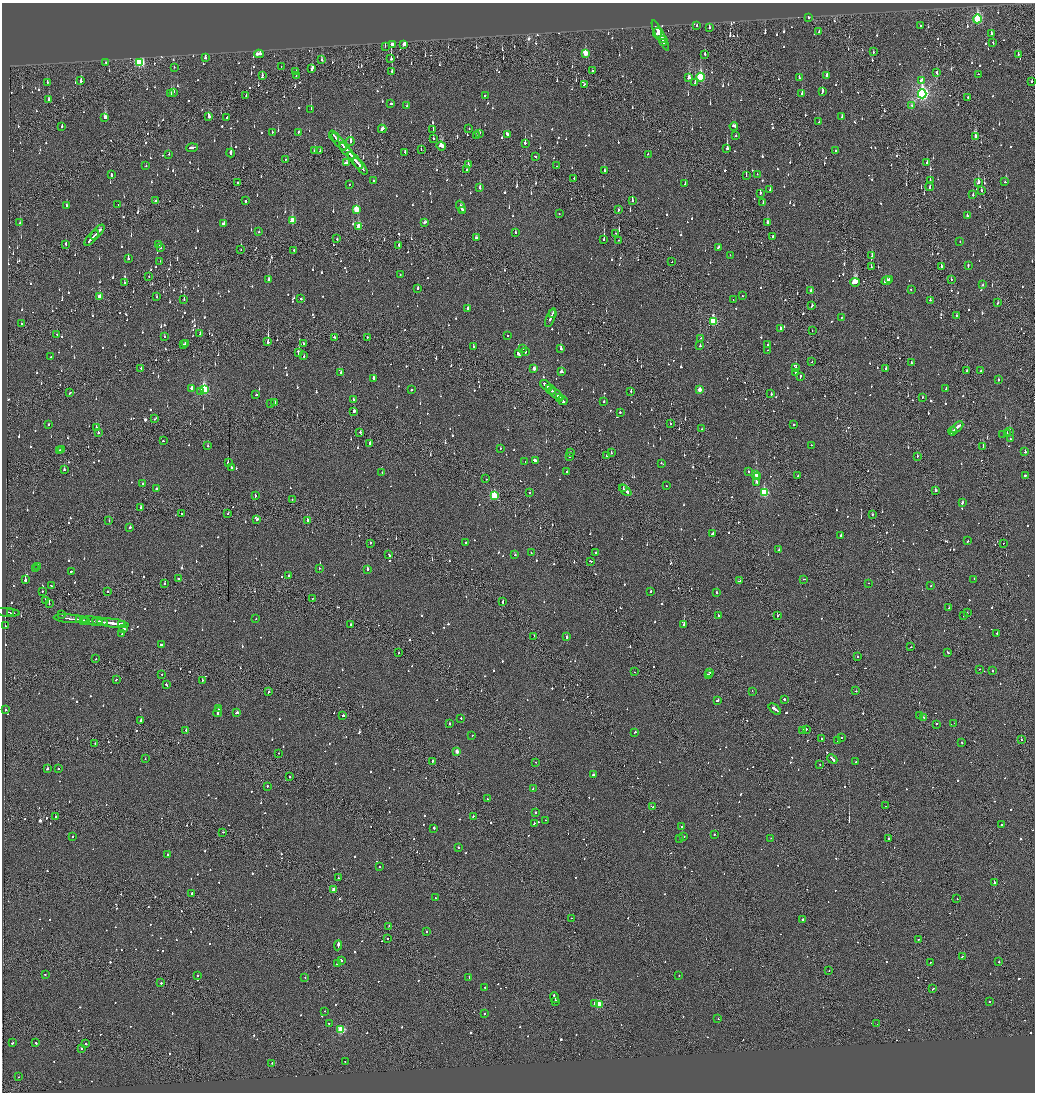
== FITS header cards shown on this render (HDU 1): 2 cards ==
NAXIS1  =                 2065
NAXIS2  =                 2180

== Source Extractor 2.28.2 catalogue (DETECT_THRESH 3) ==
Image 2065 x 2180 px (HDU 1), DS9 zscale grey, zoomed out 1/2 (1 PNG px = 2 x 2 image px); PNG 1037 x 1094 px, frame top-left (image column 1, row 2179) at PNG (2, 3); each listed source drawn as its Kron ellipse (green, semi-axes under 4 px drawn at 4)
Background -0.105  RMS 0.066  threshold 0.197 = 3 sigma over >= 5 px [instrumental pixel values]
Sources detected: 1606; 68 cannot appear on this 1/2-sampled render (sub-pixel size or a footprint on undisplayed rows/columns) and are neither listed nor drawn; of the other 1538, the 500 brightest by FLUX_AUTO listed and drawn (1038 fainter detections omitted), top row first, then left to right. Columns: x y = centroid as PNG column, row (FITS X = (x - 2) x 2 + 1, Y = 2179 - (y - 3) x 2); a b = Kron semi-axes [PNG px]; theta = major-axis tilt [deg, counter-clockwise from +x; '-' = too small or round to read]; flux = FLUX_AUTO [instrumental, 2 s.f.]
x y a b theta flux
809 17 2 2 - 80
977 19 4 3 - 1300
697 25 2 2 - 110
920 26 2 2 - 77
709 28 2 2 - 81
819 32 2 2 - 130
657 33 5 3 - 490
991 33 2 2 - 120
660 36 17 2 -63 480
662 39 2 2 - 130
663 43 4 2 - 170
993 43 2 2 - 78
404 44 3 2 - 140
392 45 3 2 - 640
385 46 2 1 - 110
873 52 2 2 - 66
585 53 3 3 - 350
259 54 5 2 - 500
705 54 2 2 - 140
1018 54 2 2 - 88
205 58 3 2 - 180
391 59 2 1 - 740
322 60 3 2 - 65
105 62 2 2 - 60
139 62 3 3 - 1700
174 67 2 2 - 64
281 67 2 1 - 130
312 68 4 2 - 640
296 71 3 2 - 77
392 71 2 2 - 170
592 71 2 2 - 370
937 73 3 2 - 170
978 74 2 2 - 64
826 75 3 2 - 200
262 76 3 2 - 550
296 76 2 1 - 85
700 77 4 3 - 1100
799 77 3 2 - 100
689 78 3 2 - 240
921 80 3 2 - 320
81 81 3 2 - 210
47 82 2 2 - 270
1032 82 2 2 - 310
695 83 4 2 - 140
584 85 2 2 - 100
173 92 4 3 - 130
822 92 4 2 - 290
171 93 2 2 - 92
802 94 3 2 - 170
922 94 4 4 - 3800
246 95 2 1 - 63
485 95 2 2 - 60
968 97 2 1 - 960
49 100 2 2 - 190
390 104 2 2 - 540
407 106 2 2 - 120
912 106 3 2 - 92
311 109 2 2 - 200
209 116 2 2 - 1300
842 116 4 2 - 180
105 117 4 2 - 570
227 117 2 2 - 110
819 122 2 2 - 110
62 126 3 2 - 58
734 126 4 2 - 230
382 129 4 2 - 130
469 129 2 2 - 69
433 130 3 2 - 100
272 132 2 2 - 350
298 132 2 2 - 68
479 134 2 2 - 60
507 134 4 2 - 140
476 135 3 2 - 77
334 136 6 1 -49 270
736 136 2 2 - 390
975 137 4 2 - 390
433 138 2 2 - 83
339 142 11 2 -51 600
350 142 4 2 - 240
525 143 2 2 - 610
441 146 5 3 - 820
343 147 3 2 - 160
192 148 6 2 4 230
727 148 3 2 - 970
421 149 2 1 - 74
315 150 3 3 - 180
320 150 3 1 - 72
347 151 11 2 -49 840
836 151 2 2 - 120
405 152 2 2 - 70
231 153 4 2 - 440
169 154 2 2 - 84
648 154 2 2 - 71
535 156 3 2 - 150
285 159 2 1 - 81
355 161 10 1 -50 530
346 163 3 2 - 130
927 163 2 2 - 400
469 165 4 2 - 110
146 166 2 2 - 62
360 166 10 2 -51 480
557 166 2 1 - 210
467 170 2 2 - 77
604 171 2 2 - 91
757 174 2 2 - 72
111 175 3 2 - 160
746 176 3 2 - 160
574 178 2 2 - 60
374 181 2 2 - 69
930 181 2 2 - 230
1005 182 2 2 - 75
238 183 3 1 - 120
978 183 3 2 - 420
349 184 2 2 - 390
685 184 3 2 - 79
930 187 4 2 - 140
480 188 2 2 - 450
770 190 2 2 - 98
981 190 2 1 - 200
760 193 3 2 - 72
973 195 2 2 - 150
632 200 2 2 - 250
155 201 2 2 - 140
245 201 2 2 - 320
763 203 2 2 - 63
118 205 3 2 - 100
67 206 2 2 - 94
461 207 6 2 -65 200
356 209 3 3 - 380
462 210 3 1 - 120
618 210 2 1 - 96
559 214 2 2 - 59
967 216 2 2 - 83
292 220 4 3 - 350
425 222 3 2 - 83
767 222 2 2 - 260
20 223 2 2 - 58
223 224 3 2 - 330
359 226 3 3 - 300
97 232 9 2 48 320
259 232 2 2 - 91
515 232 2 2 - 71
615 233 2 1 - 92
772 236 2 2 - 64
92 238 9 2 48 330
476 238 3 2 - 66
337 239 2 2 - 120
604 239 3 2 - 250
618 240 2 1 - 58
960 242 2 2 - 60
66 244 2 2 - 100
159 244 2 2 - 430
399 245 2 2 - 230
160 247 3 2 - 85
718 247 3 2 - 100
241 250 2 1 - 71
294 250 2 1 - 390
730 255 2 2 - 74
872 256 2 2 - 120
128 259 3 2 - 170
160 261 2 1 - 58
672 261 2 1 - 220
941 266 2 2 - 130
968 266 3 2 - 61
871 267 2 1 - 81
400 275 2 2 - 69
149 277 2 2 - 78
951 279 2 2 - 76
269 280 2 2 - 210
889 280 3 2 - 150
887 281 5 2 - 240
855 282 5 3 - 2000
124 283 2 2 - 160
983 284 2 2 - 79
418 288 2 2 - 220
911 290 2 2 - 61
811 291 3 2 - 72
742 296 2 2 - 61
100 297 3 2 - 190
157 297 2 2 - 58
184 299 2 2 - 120
301 299 2 2 - 270
733 300 2 2 - 87
930 300 2 2 - 86
998 303 3 2 - 74
812 306 3 2 - 79
468 309 2 2 - 160
553 313 3 1 - 70
956 315 2 2 - 110
551 318 10 2 66 280
841 318 2 2 - 60
713 321 3 3 - 770
21 324 2 2 - 84
780 328 2 2 - 450
812 330 2 1 - 160
57 334 2 2 - 74
200 334 2 2 - 93
507 336 2 1 - 170
165 337 2 2 - 68
334 337 2 2 - 68
367 337 2 1 - 150
701 338 2 1 - 65
268 342 2 2 - 1100
185 343 2 2 - 77
303 343 2 1 - 69
183 345 3 2 - 79
767 345 2 2 - 75
700 346 2 2 - 100
473 347 2 2 - 110
523 349 2 2 - 68
561 349 2 2 - 380
768 350 2 1 - 72
525 352 2 2 - 170
299 353 3 2 - 330
518 354 4 2 - 650
304 356 2 2 - 94
50 357 2 1 - 160
812 362 2 1 - 59
911 363 2 2 - 68
796 367 2 1 - 960
141 368 2 2 - 73
886 368 3 2 - 61
534 369 3 2 - 90
967 371 2 2 - 140
981 371 2 2 - 75
341 372 2 2 - 78
561 372 3 2 - 190
795 372 2 2 - 110
800 376 3 2 - 100
374 378 3 2 - 280
999 380 2 2 - 60
546 385 7 2 -42 330
191 388 2 2 - 210
204 389 4 3 - 1200
700 389 3 2 - 150
946 389 3 2 - 200
411 390 2 2 - 130
551 390 5 2 - 270
631 391 2 2 - 64
201 392 2 2 - 110
70 393 2 2 - 83
556 394 8 2 -41 460
771 394 2 2 - 91
256 395 2 2 - 60
559 397 3 2 - 240
923 397 2 2 - 61
353 399 2 2 - 89
563 400 5 2 - 360
274 402 3 2 - 190
604 402 2 2 - 82
271 404 2 2 - 260
354 411 2 2 - 800
620 412 2 2 - 80
155 419 3 2 - 67
670 424 2 2 - 61
49 425 2 2 - 240
794 425 2 2 - 550
96 427 2 2 - 99
957 427 7 2 42 630
702 429 2 2 - 74
952 431 4 2 - 370
360 432 2 2 - 160
1010 432 3 2 - 290
98 433 2 2 - 240
1003 434 2 2 - 90
1007 434 2 2 - 160
1010 439 2 2 - 84
163 441 2 2 - 67
370 443 2 2 - 150
811 445 2 2 - 71
208 446 2 2 - 110
983 447 3 1 - 120
500 448 2 2 - 120
62 449 2 2 - 90
59 450 2 2 - 140
571 452 2 2 - 87
1025 452 2 2 - 110
611 453 2 2 - 91
607 455 2 2 - 64
917 456 2 1 - 91
569 457 2 2 - 110
535 460 4 2 - 250
228 462 2 2 - 94
525 462 2 1 - 73
661 463 2 2 - 59
231 467 2 2 - 140
64 470 2 2 - 78
748 471 2 2 - 73
567 472 2 2 - 410
382 473 2 2 - 63
756 474 3 3 - 160
798 475 2 2 - 76
1025 475 2 2 - 150
757 477 2 2 - 220
486 479 2 2 - 82
756 482 3 2 - 130
143 484 2 2 - 59
667 486 2 2 - 73
156 489 2 2 - 210
623 489 3 2 - 110
625 490 7 2 -39 290
935 491 2 2 - 200
764 492 3 3 - 930
530 493 2 2 - 90
255 496 2 2 - 210
494 496 4 3 - 880
292 499 2 1 - 78
962 503 3 2 - 99
141 507 2 2 - 110
228 513 2 2 - 65
181 514 2 1 - 73
872 514 2 2 - 63
257 519 2 2 - 250
307 520 2 1 - 760
109 521 2 1 - 120
130 527 2 2 - 140
712 534 3 2 - 150
841 535 2 2 - 68
968 541 2 2 - 100
370 543 2 2 - 110
466 543 2 2 - 86
1003 543 2 1 - 150
779 550 3 2 - 160
596 552 2 2 - 92
531 553 2 2 - 58
389 555 3 2 - 120
515 555 2 2 - 120
591 561 3 2 - 530
38 566 2 2 - 110
319 568 2 2 - 76
36 569 2 2 - 130
367 569 2 2 - 360
71 571 3 2 - 170
289 575 2 2 - 130
25 579 3 2 - 930
178 579 2 2 - 280
804 579 2 2 - 180
974 579 2 2 - 81
739 581 4 2 - 200
164 583 2 2 - 77
868 583 2 1 - 70
51 586 3 2 - 96
931 586 2 1 - 140
42 591 2 2 - 62
651 591 2 2 - 93
108 592 2 1 - 69
717 593 2 2 - 220
312 598 2 1 - 69
45 600 3 1 - 88
502 602 3 2 - 300
49 604 2 1 - 180
949 608 2 2 - 69
7 612 13 2 -5 310
10 613 3 2 - 130
967 613 2 2 - 86
62 614 2 1 - 320
718 616 2 2 - 69
777 616 2 2 - 160
964 616 2 2 - 59
71 619 17 2 -5 620
256 619 2 2 - 72
80 620 3 2 - 180
83 620 3 1 - 180
86 620 2 2 - 170
92 621 10 2 -7 400
100 622 7 2 -9 400
113 623 16 2 -7 760
122 624 3 2 - 210
350 625 2 2 - 65
684 625 2 2 - 490
5 626 2 2 - 150
124 629 2 2 - 290
997 633 2 2 - 59
122 634 2 2 - 60
534 636 2 1 - 74
567 637 2 2 - 180
162 645 3 1 - 310
911 647 2 2 - 85
947 652 3 2 - 130
399 653 2 2 - 74
857 657 2 2 - 170
96 659 2 2 - 78
979 669 2 2 - 97
992 671 2 2 - 77
634 672 2 2 - 86
710 672 3 2 - 67
162 674 2 2 - 58
708 674 2 2 - 95
116 680 2 2 - 86
202 681 2 2 - 260
166 685 4 2 - 170
752 691 2 1 - 84
856 691 2 2 - 130
268 692 2 1 - 200
784 699 2 2 - 730
718 701 2 2 - 200
219 709 2 1 - 69
775 709 7 2 -39 320
5 710 2 2 - 89
218 712 5 2 - 300
237 713 3 2 - 150
343 715 2 2 - 75
920 715 4 2 - 560
923 717 3 1 - 420
461 718 2 2 - 59
141 720 4 2 - 150
954 723 2 2 - 84
449 724 2 2 - 67
936 724 2 2 - 210
806 729 2 2 - 81
186 730 2 2 - 330
803 730 2 2 - 190
635 732 2 2 - 62
472 735 2 2 - 83
821 738 2 2 - 68
841 738 2 1 - 59
838 740 2 2 - 64
1021 740 2 1 - 110
95 743 2 2 - 63
962 743 2 2 - 110
457 751 3 2 - 120
279 753 2 1 - 73
145 759 2 2 - 66
832 759 5 2 - 230
432 761 2 2 - 120
536 762 2 1 - 64
856 762 2 1 - 92
820 765 2 1 - 76
47 769 2 2 - 110
58 769 2 2 - 69
593 775 2 2 - 250
290 777 2 2 - 100
267 786 2 2 - 100
533 788 2 1 - 110
487 799 2 2 - 70
652 806 2 2 - 58
885 806 2 1 - 62
536 812 2 2 - 160
473 816 2 2 - 120
56 817 2 2 - 280
545 820 2 1 - 75
534 823 2 2 - 110
1001 824 2 2 - 340
682 826 2 2 - 96
434 828 2 2 - 270
222 832 3 2 - 86
714 834 2 2 - 100
73 836 2 2 - 180
684 836 2 2 - 130
680 838 2 2 - 64
771 838 2 1 - 59
888 838 2 2 - 82
458 847 2 2 - 180
168 855 2 2 - 120
379 867 2 2 - 61
338 878 3 2 - 220
994 883 2 2 - 720
334 890 3 2 - 160
192 893 2 2 - 730
435 898 2 2 - 59
957 899 2 2 - 73
571 918 2 1 - 61
802 920 2 2 - 310
389 926 2 1 - 110
426 931 2 2 - 200
388 939 2 1 - 130
918 939 2 2 - 190
338 945 5 2 - 510
962 956 2 2 - 60
341 960 2 2 - 210
930 962 2 2 - 98
999 962 2 2 - 100
338 964 3 2 - 280
829 970 2 2 - 77
45 974 2 2 - 60
198 975 2 2 - 88
679 976 2 2 - 66
305 977 2 2 - 93
469 978 4 2 - 150
161 983 2 2 - 95
485 987 2 2 - 99
933 988 2 2 - 85
554 997 5 2 - 300
556 1001 2 2 - 140
989 1002 2 2 - 150
594 1004 4 2 - 180
599 1004 3 3 - 470
325 1011 2 2 - 70
484 1013 2 1 - 110
718 1019 2 1 - 250
329 1023 2 2 - 80
877 1024 2 1 - 65
341 1030 3 3 - 850
12 1043 2 2 - 110
36 1043 2 2 - 150
86 1044 2 2 - 220
81 1048 2 2 - 400
345 1061 2 2 - 63
272 1063 2 2 - 200
18 1077 2 1 - 60
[1038 fainter detections neither listed nor drawn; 68 sub-pixel or undisplayed-footprint detections neither listed nor drawn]